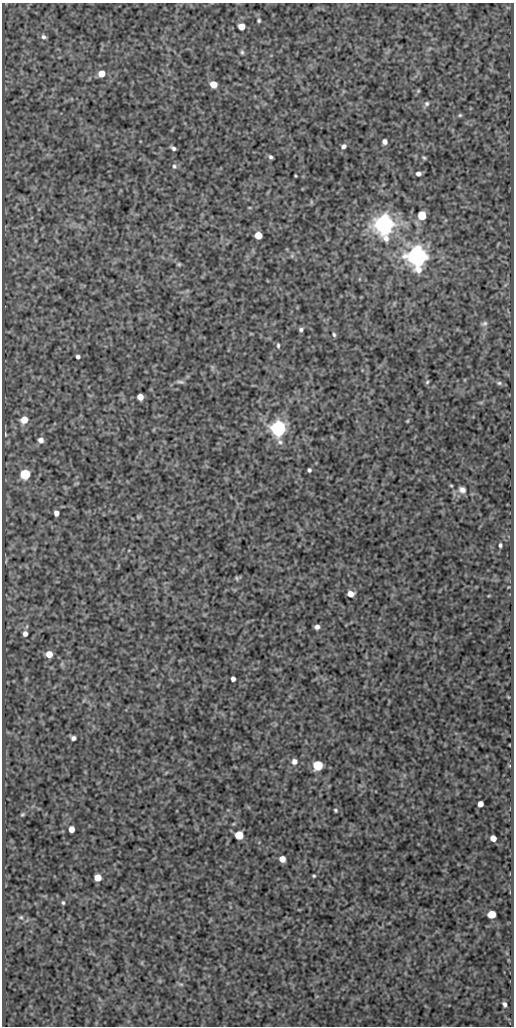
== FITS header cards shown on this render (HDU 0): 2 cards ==
NAXIS1  =                  512
NAXIS2  =                 1024

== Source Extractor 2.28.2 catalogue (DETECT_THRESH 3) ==
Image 512 x 1024 px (HDU 0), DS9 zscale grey, 1 PNG px = 1 image px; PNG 516 x 1028 px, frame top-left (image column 1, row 1024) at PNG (2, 3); no overlay
Background 142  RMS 0.53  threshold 1.58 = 3 sigma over >= 5 px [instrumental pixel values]
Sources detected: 67; all 67 listed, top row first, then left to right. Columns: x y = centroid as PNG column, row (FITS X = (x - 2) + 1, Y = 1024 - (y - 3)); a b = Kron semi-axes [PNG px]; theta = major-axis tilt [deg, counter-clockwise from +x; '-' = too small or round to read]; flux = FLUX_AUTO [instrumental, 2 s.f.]
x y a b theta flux
259 21 5 4 - 56
242 26 5 5 - 410
44 37 6 5 - 86
242 52 6 5 - 65
102 73 6 6 - 450
213 84 5 5 - 540
418 91 5 5 - 44
427 104 7 6 - 96
460 115 5 5 - 49
385 142 5 4 - 150
344 146 6 5 - 110
173 148 5 3 - 88
271 157 4 3 - 70
424 158 6 4 -40 49
174 166 7 6 - 80
418 174 5 4 - 130
295 176 3 2 - 31
422 215 6 6 - 1200
385 224 7 7 - 36000
258 235 5 5 - 670
292 256 6 4 -73 52
418 256 7 7 - 37000
179 264 6 5 - 47
484 323 10 6 16 110
301 329 5 5 - 77
334 335 5 4 - 61
278 345 6 3 -90 56
78 357 4 4 - 85
180 382 11 4 -7 79
427 382 5 5 - 55
499 383 8 5 -10 84
140 397 5 5 - 310
24 420 6 6 - 490
407 421 4 4 - 33
278 428 7 6 - 16000
6 434 6 3 -81 36
41 440 6 6 - 190
309 470 4 4 - 71
25 474 6 6 - 2700
451 485 5 3 - 33
462 490 10 8 -34 200
56 513 5 4 - 180
138 517 6 4 72 40
500 545 4 3 - 63
237 578 6 5 - 54
350 594 6 5 - 320
317 627 5 4 - 130
25 634 6 5 - 160
49 654 5 5 - 440
233 679 4 4 - 120
73 738 5 4 - 120
294 762 7 6 - 170
318 765 6 6 - 2200
480 804 5 5 - 220
335 810 4 3 - 50
22 814 5 4 - 50
71 829 5 5 - 290
239 835 6 6 - 1000
493 838 5 5 - 270
282 859 5 5 - 320
314 876 3 3 - 43
98 877 5 5 - 580
63 903 5 3 - 53
492 914 6 5 - 800
21 917 6 5 - 57
181 984 6 4 -1 55
505 1004 5 3 - 93